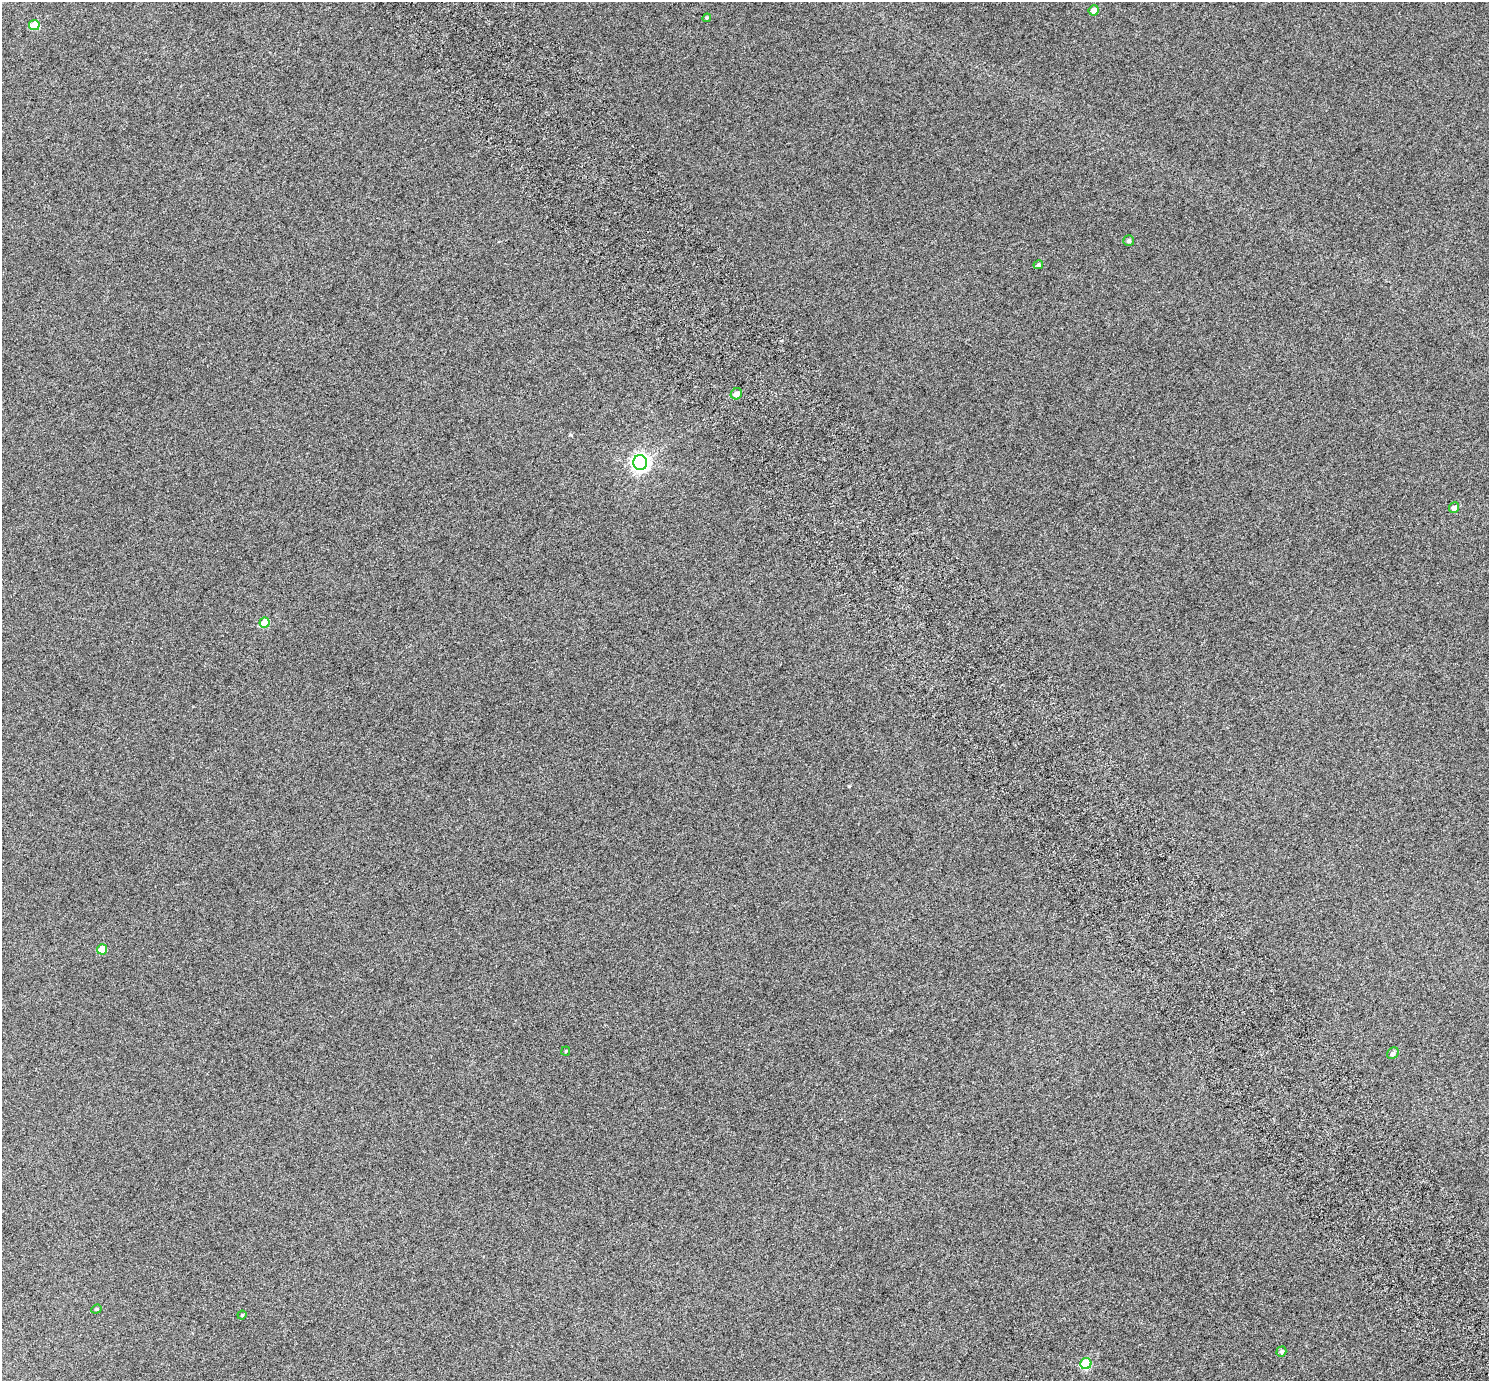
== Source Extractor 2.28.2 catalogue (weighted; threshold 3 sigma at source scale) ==
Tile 6 of 4 x 4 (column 2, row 2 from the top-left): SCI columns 1551-3037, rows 2973-4351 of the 6078 x 6006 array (HDU 1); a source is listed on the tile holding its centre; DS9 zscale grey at full resolution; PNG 1491 x 1383 px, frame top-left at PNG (2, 2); each listed source drawn as its Kron ellipse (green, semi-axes under 4 px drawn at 4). Shown black and unused: <1% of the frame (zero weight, under 6 of 12 exposures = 4% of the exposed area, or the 3 px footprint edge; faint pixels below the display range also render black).
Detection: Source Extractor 2.28.2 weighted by HDU 2 'WHT'; one run over the whole footprint, this tile lists its part. Background 8.45e-05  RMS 0.003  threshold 0.0121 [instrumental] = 3 sigma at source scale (4.09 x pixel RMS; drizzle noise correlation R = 1.36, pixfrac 0.8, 0.0396/0.0396 arcsec/px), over >= 5 px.
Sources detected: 16; all 16 listed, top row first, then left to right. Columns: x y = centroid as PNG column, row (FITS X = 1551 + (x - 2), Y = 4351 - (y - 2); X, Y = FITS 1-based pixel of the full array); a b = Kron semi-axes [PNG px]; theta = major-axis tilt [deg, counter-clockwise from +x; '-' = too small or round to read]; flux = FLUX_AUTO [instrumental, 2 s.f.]
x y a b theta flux
1094 10 5 5 - 1.6
707 18 4 4 - 0.27
34 25 5 5 - 6.1
1129 240 5 5 - 0.49
1038 265 5 4 - 0.44
736 394 6 5 - 1.6
640 462 7 7 - 100
1454 508 5 5 - 1.1
265 623 5 5 - 6
102 949 5 5 - 3.9
566 1051 4 4 - 0.24
1393 1053 6 5 - 0.74
96 1309 5 4 - 0.34
242 1315 4 4 - 0.27
1281 1352 5 4 - 0.44
1086 1364 6 5 - 13